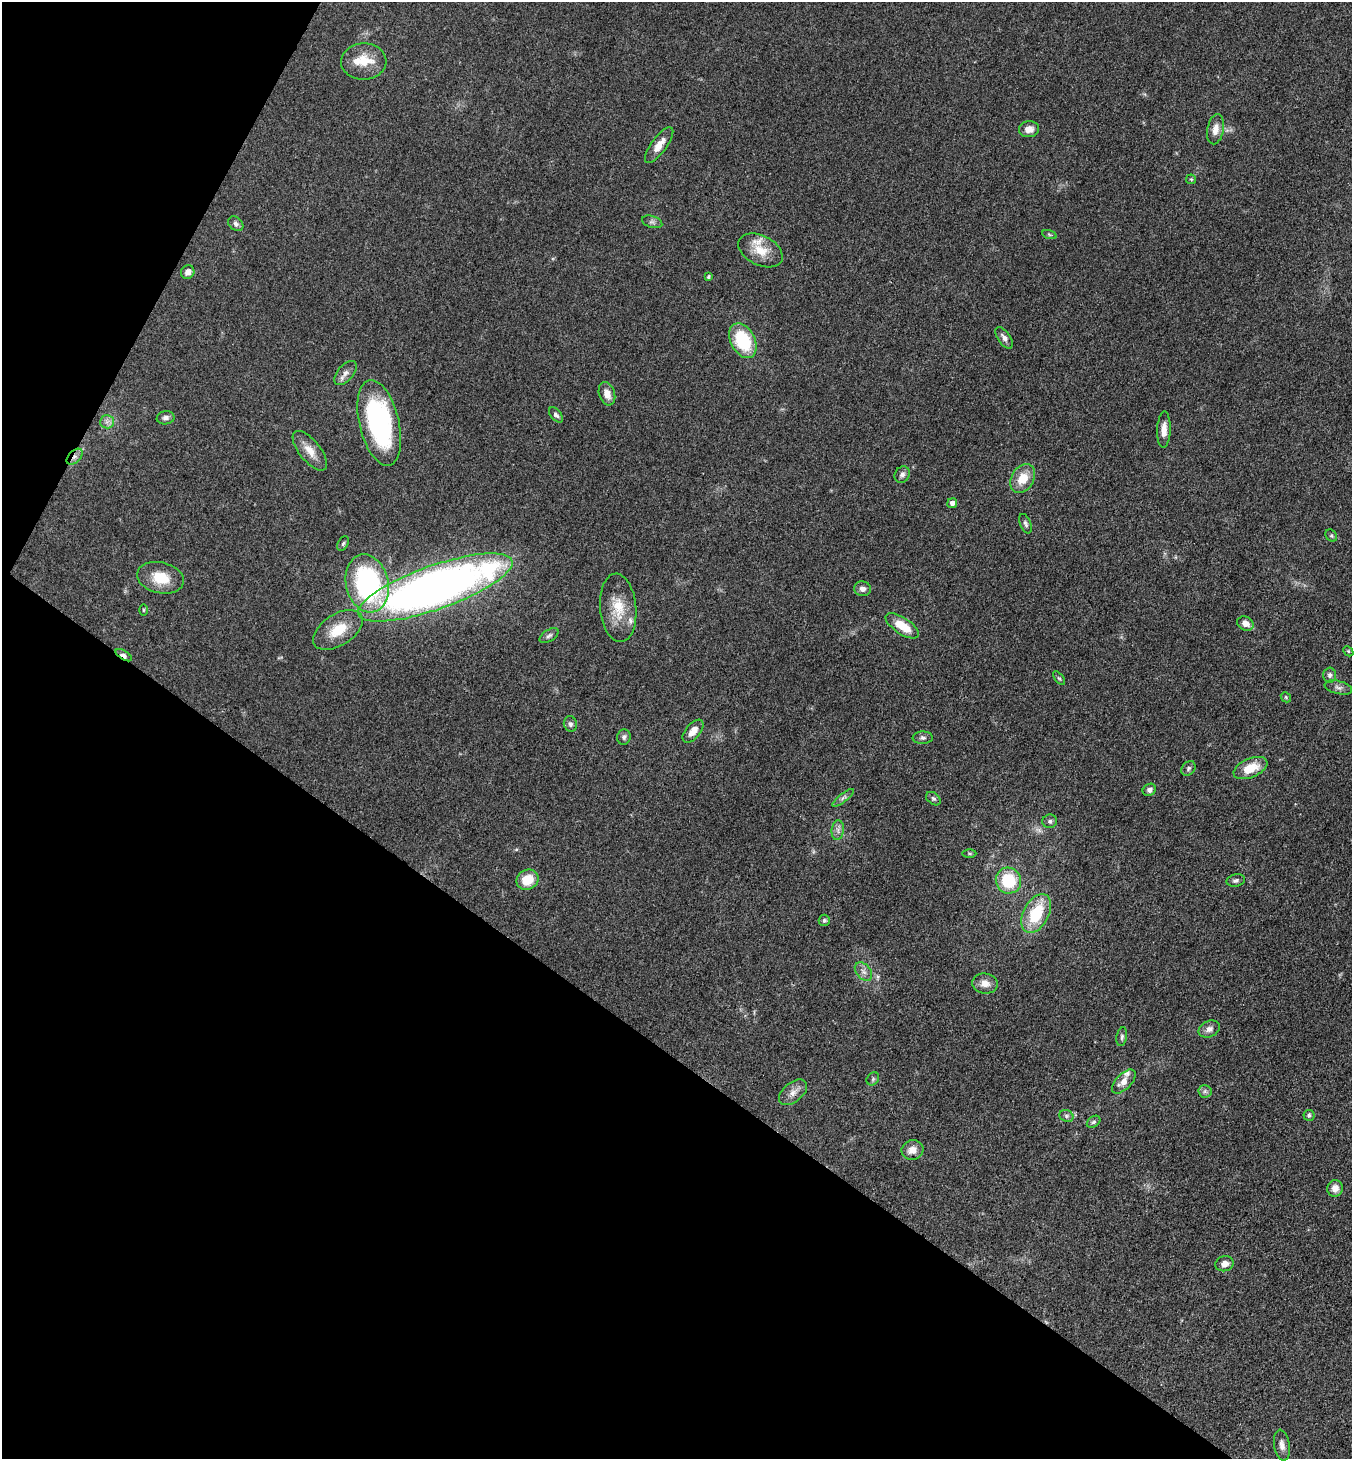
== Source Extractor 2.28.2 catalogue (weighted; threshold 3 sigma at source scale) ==
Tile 9 of 4 x 4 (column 1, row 3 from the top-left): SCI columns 289-1638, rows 1460-2916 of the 5839 x 5832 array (HDU 1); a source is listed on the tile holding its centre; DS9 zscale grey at full resolution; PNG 1354 x 1461 px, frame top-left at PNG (2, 2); each listed source drawn as its Kron ellipse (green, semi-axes under 4 px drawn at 4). Shown black and unused: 32% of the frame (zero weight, under 3 of 4 exposures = <1% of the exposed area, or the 3 px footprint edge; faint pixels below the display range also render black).
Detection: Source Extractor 2.28.2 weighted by HDU 2 'WHT'; one run over the whole footprint, this tile lists its part. Background 0.0829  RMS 0.0057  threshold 0.0257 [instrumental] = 3 sigma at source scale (4.5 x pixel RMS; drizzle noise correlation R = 1.50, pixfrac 1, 0.05/0.05 arcsec/px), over >= 5 px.
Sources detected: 81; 1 too faint to see at this stretch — neither listed nor drawn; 4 inside a brighter listed object's ellipse — not listed separately; the other 76 listed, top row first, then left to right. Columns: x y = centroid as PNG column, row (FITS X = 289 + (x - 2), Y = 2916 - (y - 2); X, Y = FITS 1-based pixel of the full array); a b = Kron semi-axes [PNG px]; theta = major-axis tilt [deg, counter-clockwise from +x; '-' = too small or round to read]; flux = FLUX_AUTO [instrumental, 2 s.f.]
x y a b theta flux
364 62 22 18 2 14
1029 129 10 8 6 4.5
1215 129 15 8 79 5
659 145 21 7 53 6.6
1191 179 5 5 - 0.69
652 222 10 5 -18 1.7
236 224 8 6 -40 1.8
1049 234 8 3 -19 0.75
760 250 24 14 -27 11
188 272 7 6 - 3.4
708 277 4 4 - 0.91
1004 338 12 6 -55 2.5
743 341 18 12 -63 33
345 373 14 7 48 3.3
607 394 12 8 -72 4.7
556 415 9 5 -48 1.6
166 418 9 6 10 2.1
107 422 7 6 - 2.1
379 423 44 20 -76 95
1164 430 18 6 88 4.7
310 451 24 10 -51 7.5
75 457 10 6 45 2.3
902 475 8 7 - 2
1023 478 15 11 58 10
952 503 5 4 - 3
1025 524 10 5 -67 1.5
1331 536 6 5 - 0.91
343 543 8 5 63 1.2
161 578 24 15 -13 15
367 583 29 21 -77 99
435 587 81 22 19 480
862 589 8 7 - 2.6
618 608 34 18 -85 16
144 610 6 4 90 0.62
1245 624 8 7 - 4.1
902 626 19 8 -34 12
338 630 28 15 33 16
549 636 10 5 32 1.7
1348 651 6 4 -46 0.83
124 655 9 4 -33 2.3
1330 675 7 6 - 1.7
1059 678 8 4 -53 0.85
1338 687 14 6 -14 2.3
1286 697 5 4 - 0.68
570 724 8 6 -73 1.7
693 731 14 7 51 5.6
624 737 7 7 - 1.6
923 738 10 6 2 1.6
1188 768 8 6 48 1.5
1250 768 18 9 23 12
1149 790 7 5 32 1.9
843 798 13 4 37 1.8
933 799 8 5 -38 1.3
1050 821 7 7 - 1.5
838 830 10 6 84 2.3
969 853 7 3 0 0.66
527 880 11 10 - 12
1236 880 9 6 12 1.6
1008 881 13 12 - 23
1036 913 21 12 62 24
824 920 5 5 - 1.2
863 972 10 7 -50 2.8
985 983 13 10 -6 5.1
1209 1029 11 8 26 3.1
1122 1037 9 5 79 1.4
873 1079 7 5 47 1.2
1124 1081 15 7 46 4.9
1205 1091 6 6 - 1.4
793 1092 16 9 39 4.5
1309 1115 5 5 - 1.4
1066 1116 7 5 -22 1.4
1094 1122 7 5 38 1.2
912 1150 11 10 - 5.4
1335 1188 8 7 - 4.3
1225 1264 9 7 15 4.1
1282 1445 15 7 -81 3.5
Overlapping masked pixels (flux is a lower limit): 2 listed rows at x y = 75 457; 124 655